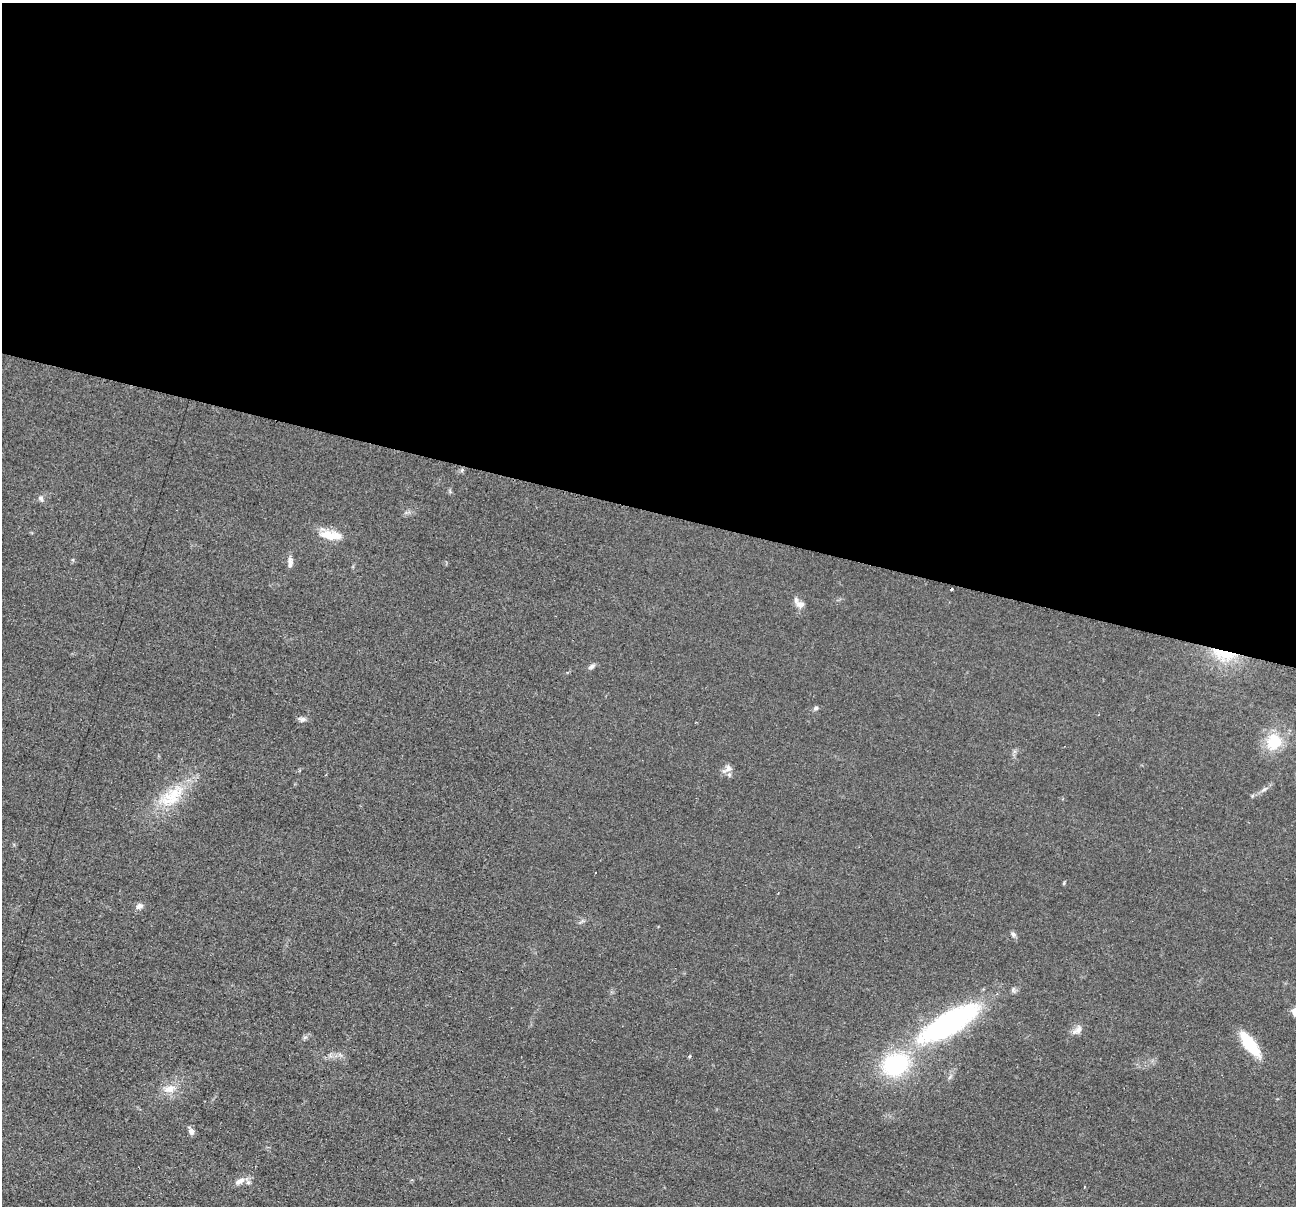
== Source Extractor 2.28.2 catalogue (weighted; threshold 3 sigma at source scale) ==
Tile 3 of 4 x 4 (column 3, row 1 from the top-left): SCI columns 2597-3890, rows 3871-5074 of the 5194 x 5209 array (HDU 1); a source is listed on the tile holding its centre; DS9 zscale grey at full resolution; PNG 1298 x 1208 px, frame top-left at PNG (2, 3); no overlay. Shown black and unused: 42% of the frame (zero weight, under 2 of 3 exposures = <1% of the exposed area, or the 3 px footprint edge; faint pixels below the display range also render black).
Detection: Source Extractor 2.28.2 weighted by HDU 2 'WHT'; one run over the whole footprint, this tile lists its part. Background 0.0439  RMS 0.0074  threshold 0.0332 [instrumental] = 3 sigma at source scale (4.5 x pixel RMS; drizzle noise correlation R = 1.50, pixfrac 1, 0.05/0.05 arcsec/px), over >= 5 px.
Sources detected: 26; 1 cosmic-ray / hot-pixel residue — not listed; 1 inside a brighter listed object's ellipse — not listed separately; the other 24 listed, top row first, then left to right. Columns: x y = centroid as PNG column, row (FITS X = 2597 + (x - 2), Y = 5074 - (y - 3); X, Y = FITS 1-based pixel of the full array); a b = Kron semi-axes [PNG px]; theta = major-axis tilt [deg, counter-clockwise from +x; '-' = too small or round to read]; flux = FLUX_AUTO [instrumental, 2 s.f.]
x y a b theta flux
462 470 5 4 - 1.2
41 499 8 6 -58 2.2
328 535 23 10 -16 14
290 561 13 7 -79 3.4
800 604 13 8 -11 4.1
1224 654 32 12 -17 24
592 666 9 6 39 2.1
816 708 7 6 - 1.6
302 719 10 6 6 2.4
1274 742 24 21 70 23
727 769 17 7 30 4.1
1264 790 10 5 40 2.5
175 795 40 15 60 28
1064 883 6 3 72 0.73
139 906 9 6 31 3.1
1013 934 7 6 - 1.9
949 1023 54 18 31 190
1079 1030 14 9 46 4.4
1250 1044 23 9 -54 38
690 1056 4 3 - 0.9
896 1065 25 20 28 75
169 1089 16 10 13 8.6
191 1131 8 7 - 3.2
239 1181 14 7 30 5
Overlapping masked pixels (flux is a lower limit): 1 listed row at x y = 1224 654